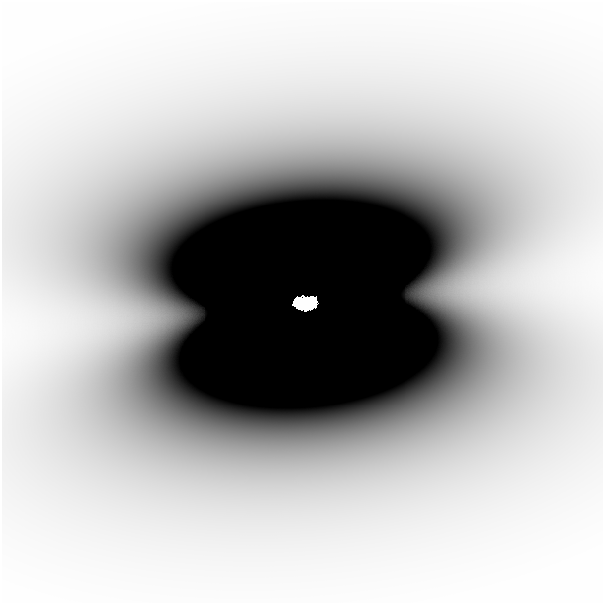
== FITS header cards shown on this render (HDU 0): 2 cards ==
NAXIS1  =                  601
NAXIS2  =                  601

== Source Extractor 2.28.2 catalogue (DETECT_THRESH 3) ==
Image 601 x 601 px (HDU 0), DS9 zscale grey, 1 PNG px = 1 image px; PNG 605 x 605 px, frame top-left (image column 1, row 601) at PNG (2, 2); no overlay
Background -1.20e-09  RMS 3.5e-10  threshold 1.06e-09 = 3 sigma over >= 5 px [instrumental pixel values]
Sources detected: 3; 2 with non-positive FLUX_AUTO (blend fragments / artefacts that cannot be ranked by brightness) are not listed; the other 1 listed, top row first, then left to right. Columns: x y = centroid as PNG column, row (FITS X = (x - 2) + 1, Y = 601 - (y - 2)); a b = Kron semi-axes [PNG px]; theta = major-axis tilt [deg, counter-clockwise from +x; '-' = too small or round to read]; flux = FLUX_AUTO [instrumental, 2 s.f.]
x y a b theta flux
305 303 18 11 3 12
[2 non-positive-flux detections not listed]